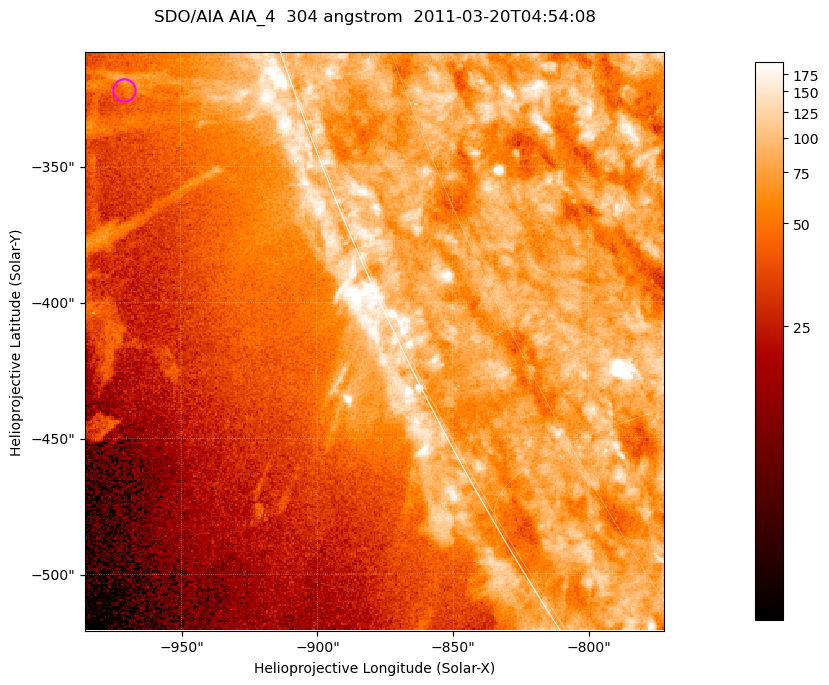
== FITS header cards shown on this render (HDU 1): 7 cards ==
TELESCOP= 'SDO/AIA '           / For AIA: SDO/AIA
INSTRUME= 'AIA_4   '           / For AIA: AIA_ATA1, AIA_ATA2, AIA_ATA3 or AIA_AT
WAVELNTH=                  304 / [angstrom] Wavelength
WAVEUNIT= 'angstrom'           / Wavelength unit: angstrom
DATE-OBS= '2011-03-20T04:54:08.124' / [ISO] Date when observation started; ISO 8
CTYPE1  = 'HPLN-TAN'           / CTYPE1; Typically HPLN
CTYPE2  = 'HPLT-TAN'           / CTYPE2; Typically HPLT

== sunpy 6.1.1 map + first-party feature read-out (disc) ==
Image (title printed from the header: SDO/AIA AIA_4  304 angstrom  2011-03-20T04:54:08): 355 x 355 px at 0.6 arcsec/px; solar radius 964 arcsec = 1606 px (partial field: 0.7% of the solar disc is inside the frame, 45% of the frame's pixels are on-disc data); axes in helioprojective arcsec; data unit not stated in the header (colour bar unlabelled)
Orientation: roll -0.132 deg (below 1 deg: not rotated)
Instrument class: DISC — disc imager (sunpy class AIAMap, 304 A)
Bright regions (active regions / flare kernels): reference = the on-disc median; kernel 3 px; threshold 5 sigma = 103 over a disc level ~78.9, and >= 1.15x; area >= 126 px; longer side >= 4 px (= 2.4 arcsec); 0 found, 0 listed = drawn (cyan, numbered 1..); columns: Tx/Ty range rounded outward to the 2 arcsec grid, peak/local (2 s.f.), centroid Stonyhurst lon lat
Off-limb structures (1.02-1.3 R_sun): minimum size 63 px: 10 found; the strongest spans PA ~110 deg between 1.04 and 1.08 R_sun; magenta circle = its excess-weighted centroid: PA ~110 deg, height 1.06 R_sun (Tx ~-970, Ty ~-322 arcsec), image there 1.5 x the reference